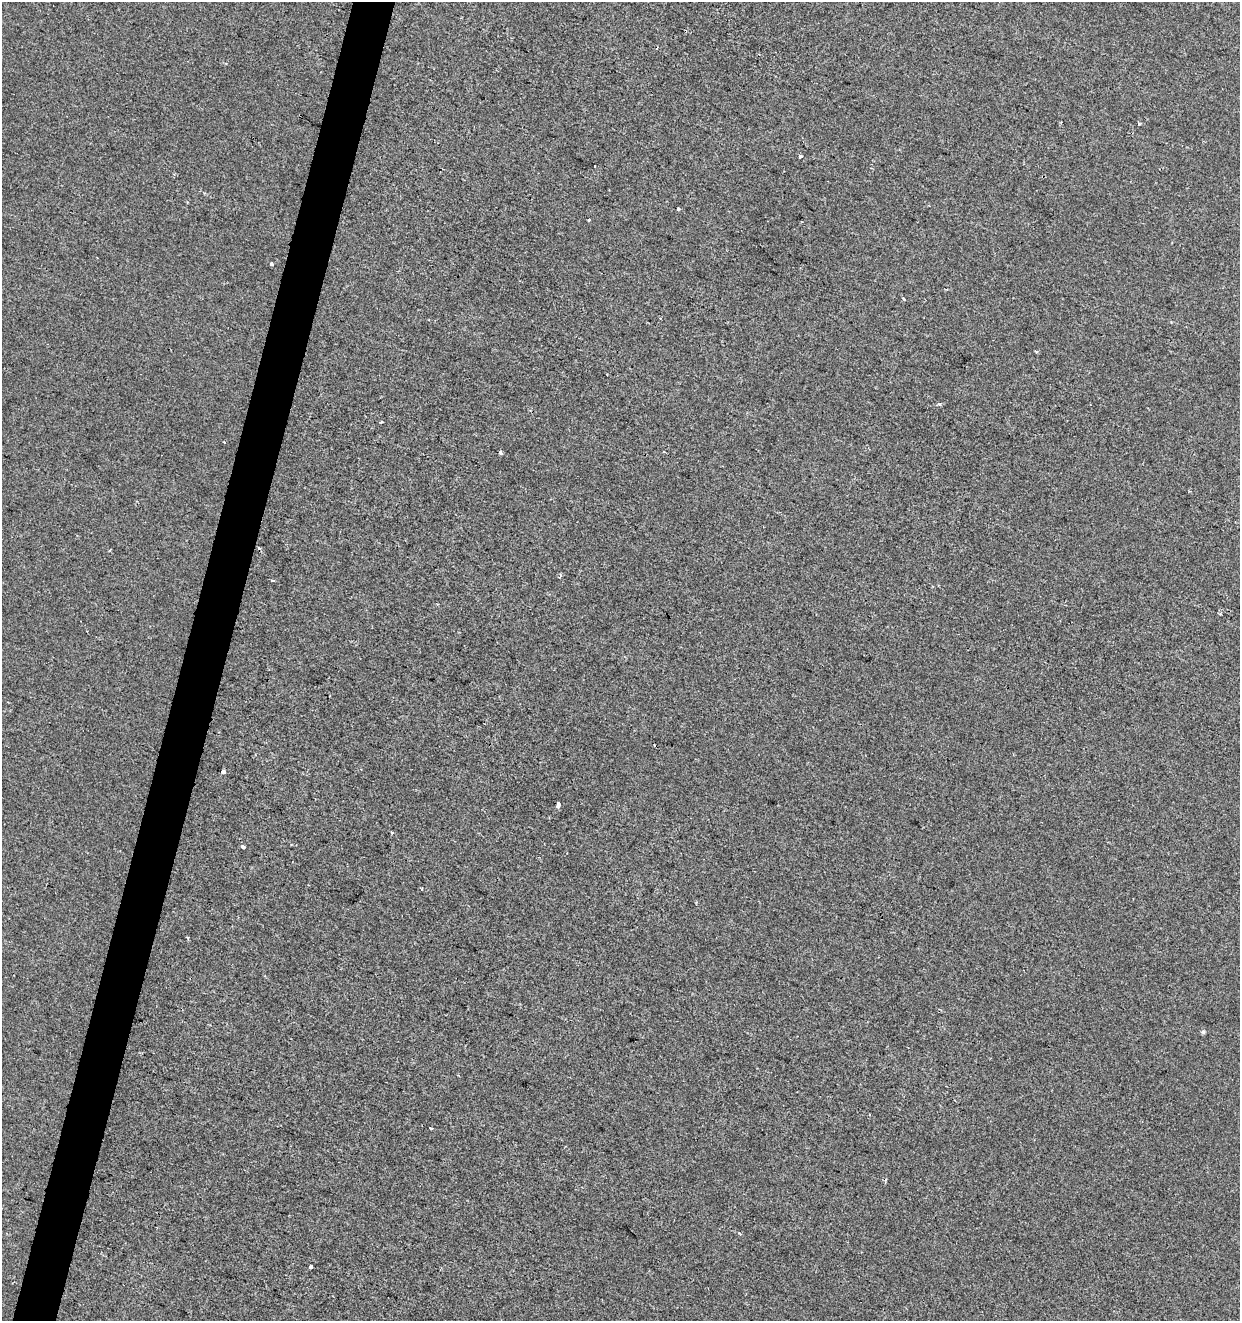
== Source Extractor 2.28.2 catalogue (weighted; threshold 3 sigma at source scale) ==
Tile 7 of 4 x 4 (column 3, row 2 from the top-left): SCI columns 2696-3933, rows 2647-3965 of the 5452 x 5285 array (HDU 1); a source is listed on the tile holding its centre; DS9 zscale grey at full resolution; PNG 1242 x 1323 px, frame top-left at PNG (2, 2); no overlay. Shown black and unused: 3% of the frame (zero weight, under 2 of 3 exposures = <1% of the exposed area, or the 3 px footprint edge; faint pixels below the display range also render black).
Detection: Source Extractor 2.28.2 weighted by HDU 2 'WHT'; one run over the whole footprint, this tile lists its part. Background -3.79e-04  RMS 0.0041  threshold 0.0187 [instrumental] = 3 sigma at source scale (4.5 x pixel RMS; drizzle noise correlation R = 1.50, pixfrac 1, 0.0396/0.0396 arcsec/px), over >= 5 px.
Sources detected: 27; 5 cosmic-ray / hot-pixel residue — not listed; the other 22 listed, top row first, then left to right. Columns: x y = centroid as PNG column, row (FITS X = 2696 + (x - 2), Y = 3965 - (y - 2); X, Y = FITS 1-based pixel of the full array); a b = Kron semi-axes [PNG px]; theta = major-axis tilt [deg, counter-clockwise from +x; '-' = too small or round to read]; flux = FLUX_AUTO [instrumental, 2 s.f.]
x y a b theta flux
1139 124 4 3 - 0.43
800 156 3 3 - 1.8
595 166 2 2 - 0.36
678 208 3 3 - 1.7
588 220 3 3 - 0.82
272 264 4 4 - 0.72
904 299 4 3 - 0.92
1036 351 4 3 - 0.6
939 404 5 4 - 0.67
381 422 4 3 - 0.38
500 453 4 3 - 1.1
110 550 3 2 - 0.44
273 580 3 3 - 0.82
223 772 4 3 - 2.4
558 805 6 3 77 3
392 832 3 3 - 0.64
243 846 4 3 - 1.6
187 938 3 3 - 0.76
1203 1032 6 5 - 0.65
870 1114 3 2 - 0.31
431 1128 4 2 - 0.52
311 1266 4 3 - 2.3